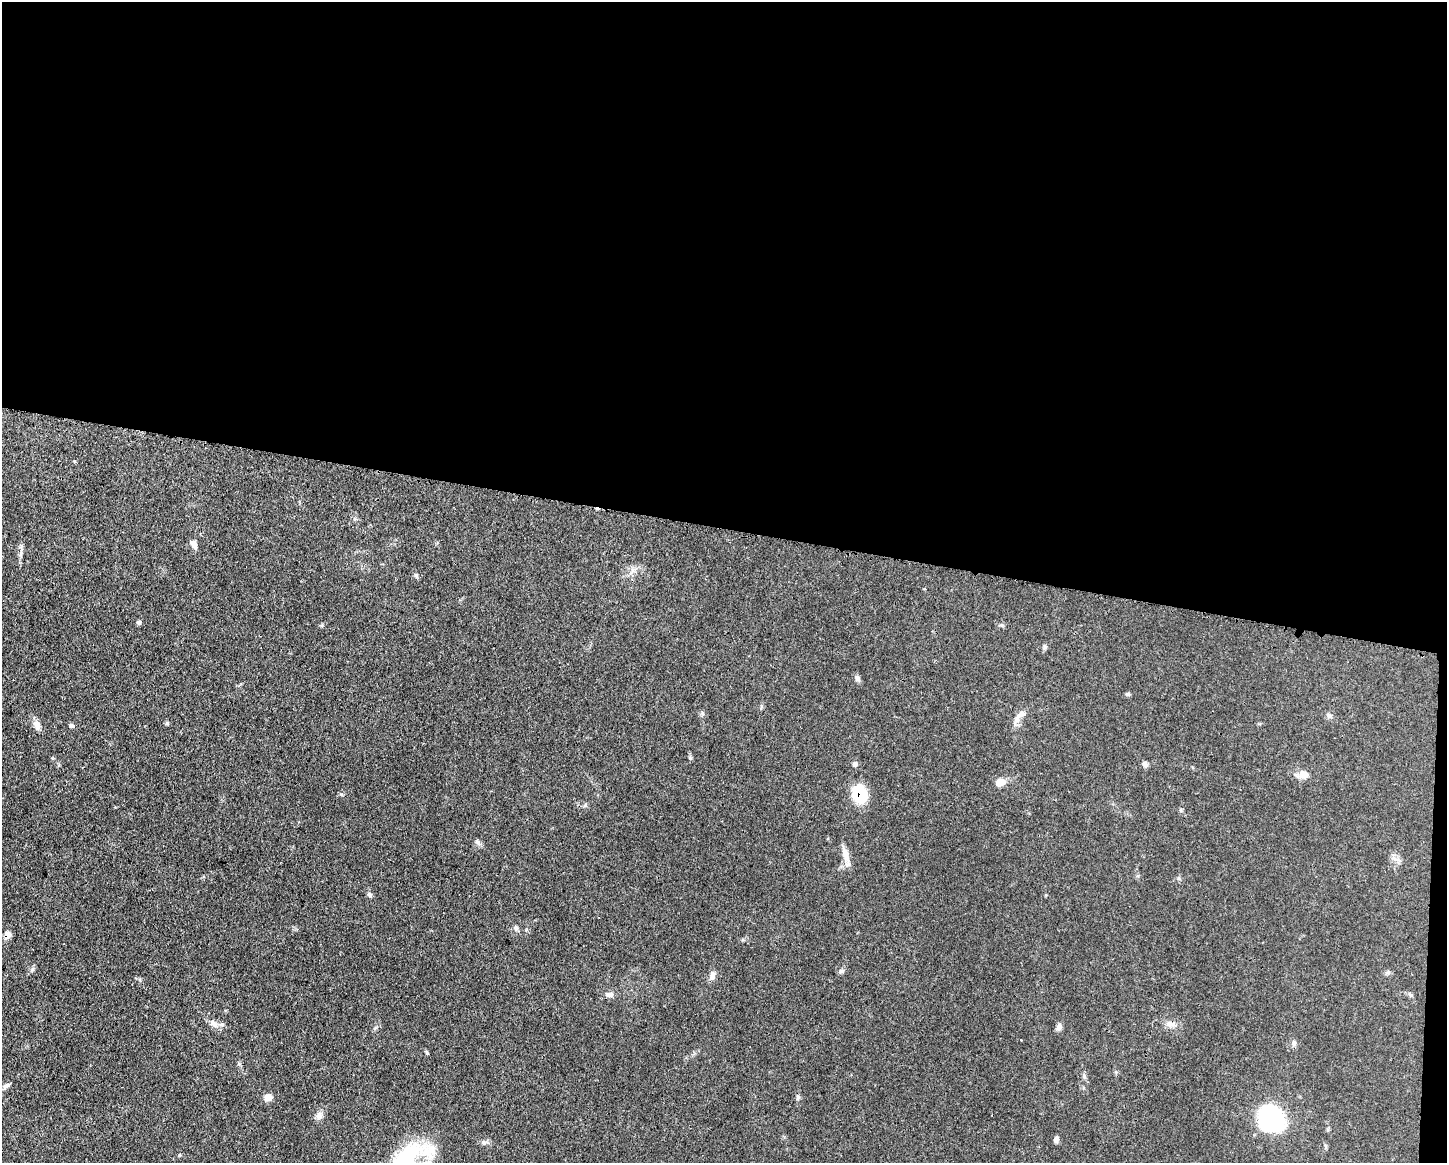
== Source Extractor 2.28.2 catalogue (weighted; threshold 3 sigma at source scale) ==
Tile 3 of 3 x 4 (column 3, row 1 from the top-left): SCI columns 3002-4446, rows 3489-4649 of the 4670 x 4656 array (HDU 1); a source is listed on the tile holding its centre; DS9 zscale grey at full resolution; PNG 1449 x 1165 px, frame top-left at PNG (2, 2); no overlay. Shown black and unused: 46% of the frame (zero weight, under 3 of 4 exposures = <1% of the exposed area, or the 3 px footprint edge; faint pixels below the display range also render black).
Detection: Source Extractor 2.28.2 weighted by HDU 2 'WHT'; one run over the whole footprint, this tile lists its part. Background 0.0604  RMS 0.0042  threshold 0.0189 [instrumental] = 3 sigma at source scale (4.5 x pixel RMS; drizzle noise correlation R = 1.50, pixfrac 1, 0.05/0.05 arcsec/px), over >= 5 px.
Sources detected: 38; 1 inside a brighter listed object's ellipse — not listed separately; the other 37 listed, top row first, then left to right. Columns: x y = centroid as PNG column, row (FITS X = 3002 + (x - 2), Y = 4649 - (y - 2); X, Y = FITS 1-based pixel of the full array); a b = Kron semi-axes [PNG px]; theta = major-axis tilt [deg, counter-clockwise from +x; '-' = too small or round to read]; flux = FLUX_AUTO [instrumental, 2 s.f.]
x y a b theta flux
193 544 11 7 -64 2.2
139 622 6 5 - 0.82
1002 625 7 4 0 0.65
1044 647 6 5 - 0.81
857 678 9 6 -68 1.2
1127 694 6 5 - 0.65
1021 714 15 8 33 2.8
1329 715 7 6 - 1
167 723 5 5 - 0.62
37 725 13 8 -61 2.7
72 725 7 5 -32 0.92
855 764 6 6 - 1.2
1145 764 7 6 - 1.4
1304 775 13 9 2 3.3
1000 782 10 8 28 3.6
860 794 13 10 -82 25
845 854 20 8 -75 3.7
370 895 7 5 -47 0.83
516 928 7 6 - 1
8 935 12 9 79 2.2
841 971 8 5 16 0.93
712 975 13 7 85 1.9
610 994 10 7 7 1.7
1410 995 6 4 -89 0.6
213 1023 13 7 -47 2.3
1171 1024 13 8 -9 2.6
1059 1027 9 6 70 1.6
1021 1040 3 2 - 0.48
427 1052 6 4 -45 0.49
6 1086 9 6 37 1.3
268 1097 8 7 - 3.1
798 1097 8 5 80 0.9
319 1116 10 9 - 2.1
1272 1118 22 17 -42 67
1056 1140 8 6 76 1.3
484 1142 9 4 -8 1
429 1151 32 22 -12 13
Overlapping masked pixels (flux is a lower limit): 2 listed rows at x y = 860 794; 8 935
Unlisted compact peaks at least as high as the median listed source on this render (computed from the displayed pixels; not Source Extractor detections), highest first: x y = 478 842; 690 758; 416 575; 32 969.